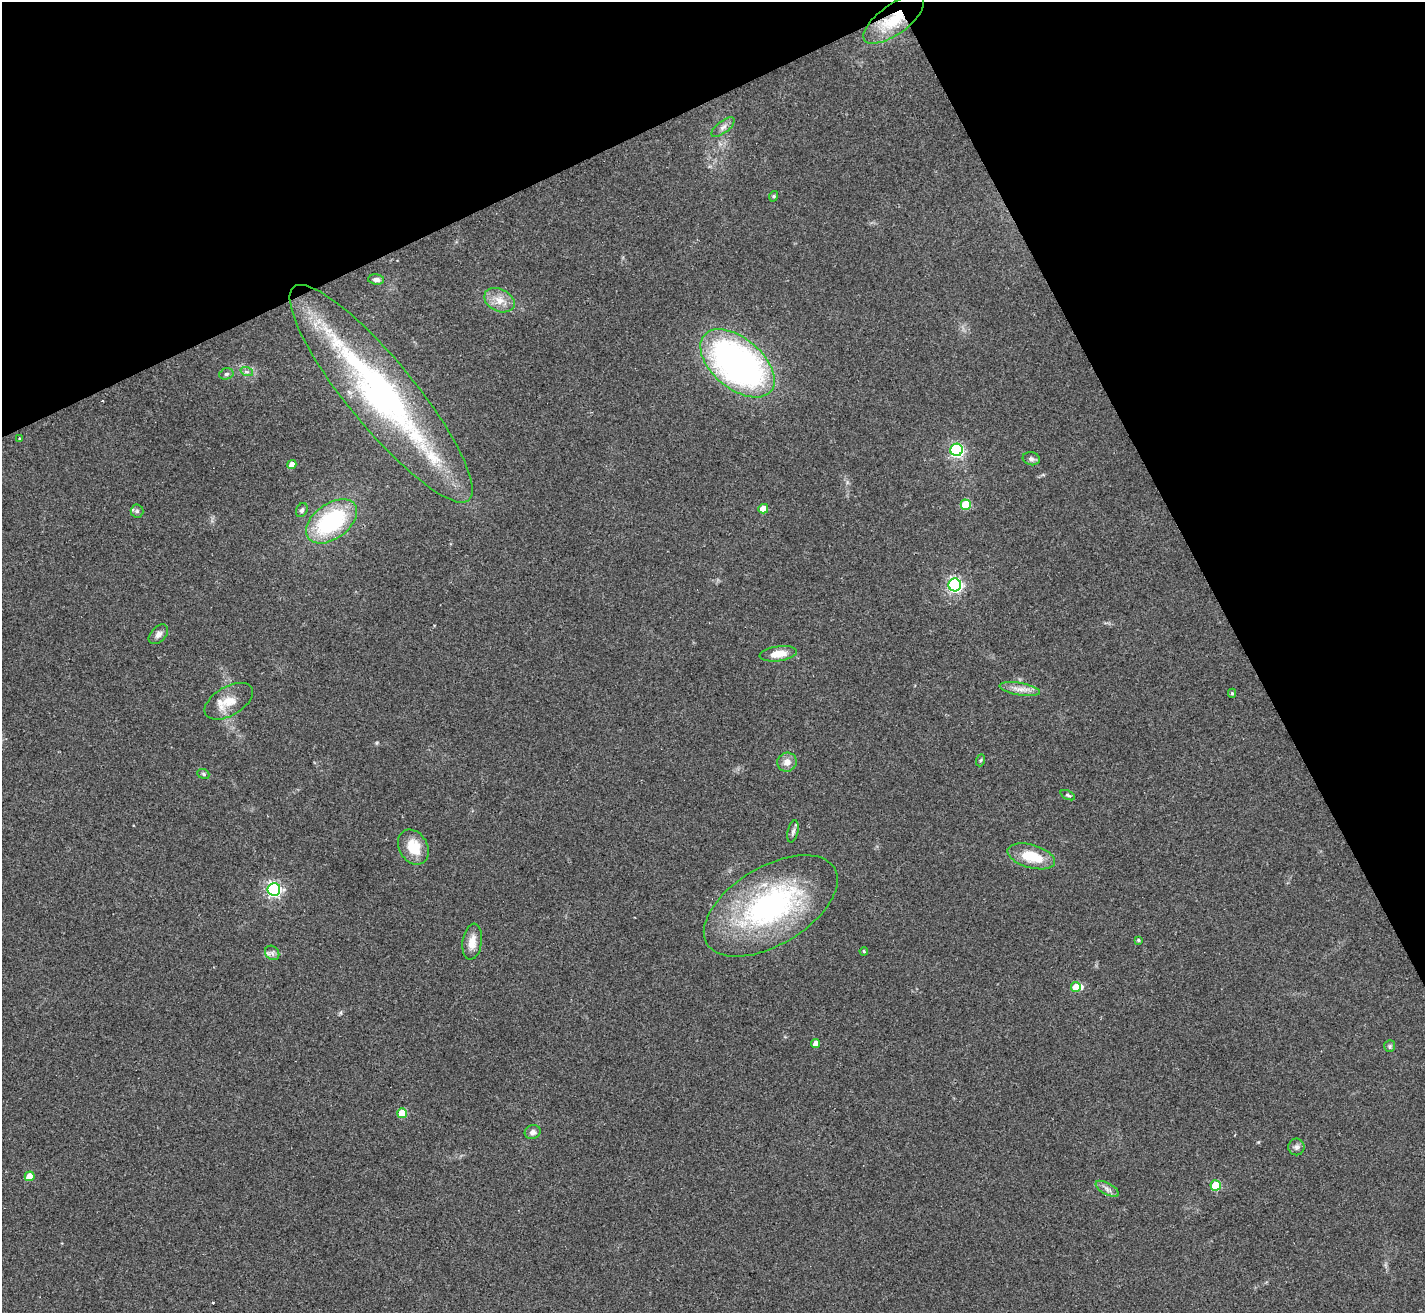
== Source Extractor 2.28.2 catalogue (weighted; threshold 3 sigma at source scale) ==
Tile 3 of 4 x 4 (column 3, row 1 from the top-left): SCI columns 2851-4273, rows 4221-5531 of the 5696 x 5686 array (HDU 1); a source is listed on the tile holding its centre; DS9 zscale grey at full resolution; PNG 1427 x 1315 px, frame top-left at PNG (2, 2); each listed source drawn as its Kron ellipse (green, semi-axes under 4 px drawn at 4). Shown black and unused: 25% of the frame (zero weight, under 2 of 3 exposures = <1% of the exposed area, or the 3 px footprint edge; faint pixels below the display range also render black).
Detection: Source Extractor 2.28.2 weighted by HDU 2 'WHT'; one run over the whole footprint, this tile lists its part. Background 0.0791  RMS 0.0075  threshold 0.0339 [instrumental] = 3 sigma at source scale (4.5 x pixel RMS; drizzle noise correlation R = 1.50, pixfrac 1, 0.05/0.05 arcsec/px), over >= 5 px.
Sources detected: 50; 1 inside a brighter object's white glare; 1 cosmic-ray / hot-pixel residue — neither listed nor drawn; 2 inside a brighter listed object's ellipse — not listed separately; the other 46 listed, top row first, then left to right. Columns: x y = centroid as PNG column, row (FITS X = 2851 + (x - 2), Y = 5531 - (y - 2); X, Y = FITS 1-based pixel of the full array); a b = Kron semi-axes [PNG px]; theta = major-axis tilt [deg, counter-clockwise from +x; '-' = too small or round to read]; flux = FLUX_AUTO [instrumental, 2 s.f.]
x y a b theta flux
894 20 36 15 36 27
723 127 14 6 38 3.6
774 196 5 3 - 0.89
376 280 8 5 -5 2.4
499 300 16 11 -26 9.4
737 363 44 25 -40 300
247 372 6 4 -18 1.5
226 374 7 5 15 1.8
381 394 138 33 -51 250
20 439 3 3 - 2.5
957 450 6 6 - 140
1031 459 8 6 -13 2.8
292 465 4 4 - 7.4
966 505 5 5 - 29
763 509 5 4 - 12
302 510 7 5 62 1.9
137 511 6 6 - 1.9
331 521 29 17 36 84
955 585 6 6 - 190
158 634 11 7 46 3.3
778 654 19 7 8 11
1020 689 20 6 -9 6.4
1232 693 4 4 - 1.2
229 701 27 14 30 13
981 760 6 4 70 0.93
787 762 10 9 - 5.7
203 774 6 4 -23 1.1
1068 795 8 4 -25 1.6
793 831 11 5 77 2.1
413 847 18 14 -58 19
1031 856 24 11 -16 24
274 889 6 6 - 200
771 906 74 39 31 170
1138 940 4 3 - 1
472 942 18 9 81 8.5
864 951 4 3 - 0.74
272 953 8 6 -47 2.6
1076 987 5 4 - 10
816 1043 4 4 - 5.4
1390 1046 6 5 - 1.3
402 1113 5 5 - 23
533 1132 8 7 - 3
1296 1147 8 8 - 2.6
30 1176 5 4 - 12
1216 1185 5 5 - 28
1107 1189 13 5 -29 3.6
Overlapping masked pixels (flux is a lower limit): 1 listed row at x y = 894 20